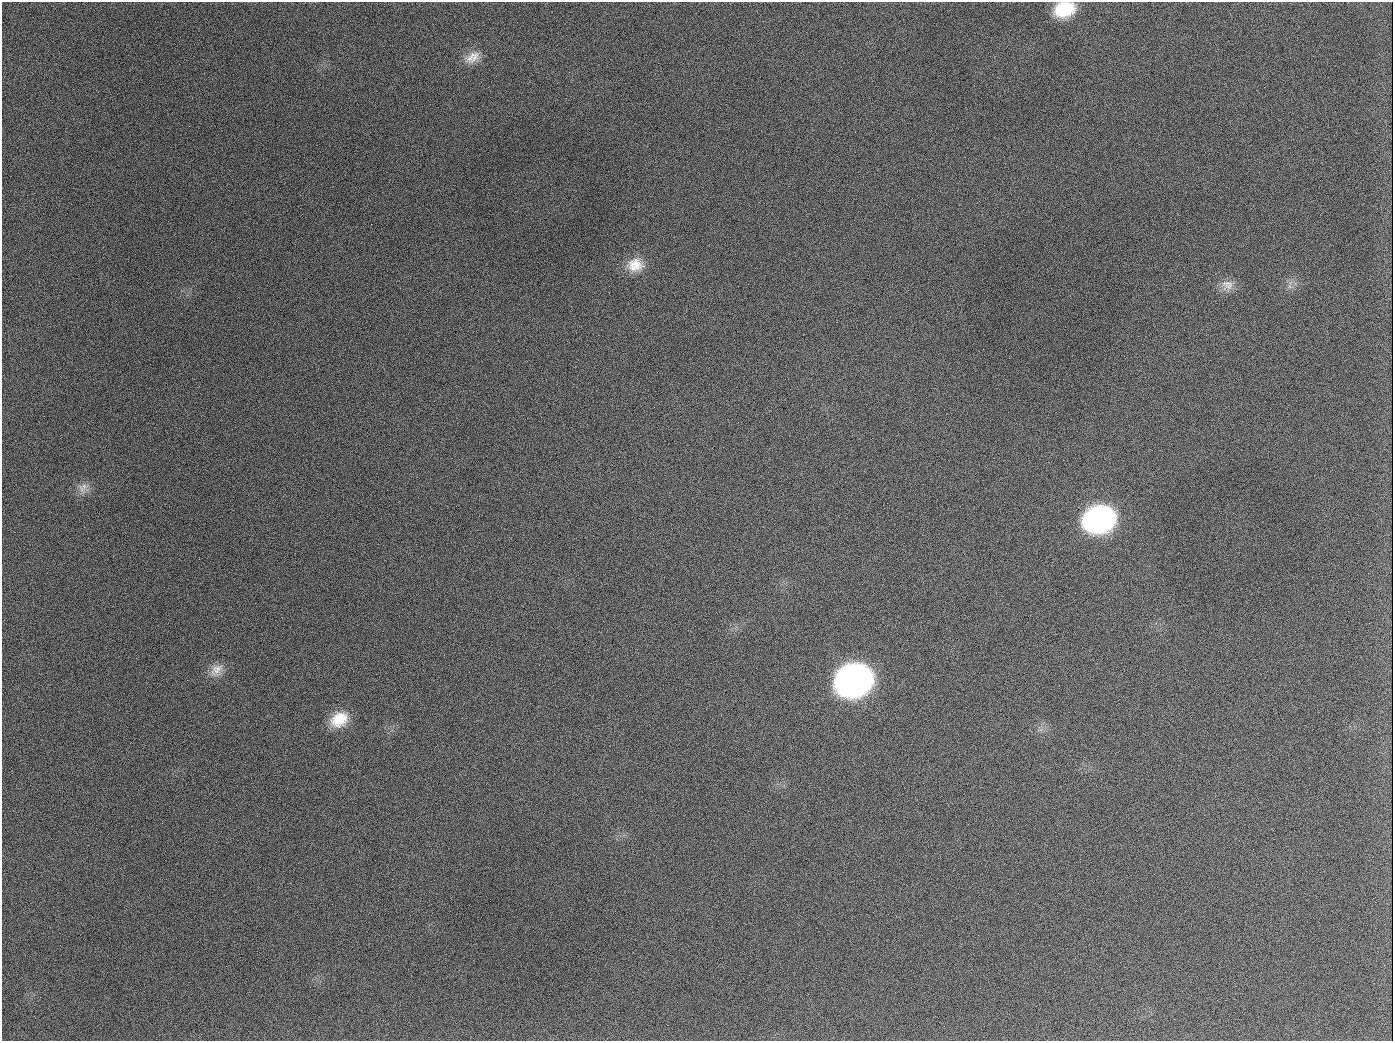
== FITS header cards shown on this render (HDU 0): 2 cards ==
NAXIS1  =                 1391
NAXIS2  =                 1039

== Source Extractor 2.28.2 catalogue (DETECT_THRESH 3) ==
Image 1391 x 1039 px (HDU 0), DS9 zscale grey, 1 PNG px = 1 image px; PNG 1395 x 1043 px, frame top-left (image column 1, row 1039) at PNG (2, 2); no overlay
Background 1890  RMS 79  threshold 238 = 3 sigma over >= 5 px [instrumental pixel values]
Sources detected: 12; all 12 listed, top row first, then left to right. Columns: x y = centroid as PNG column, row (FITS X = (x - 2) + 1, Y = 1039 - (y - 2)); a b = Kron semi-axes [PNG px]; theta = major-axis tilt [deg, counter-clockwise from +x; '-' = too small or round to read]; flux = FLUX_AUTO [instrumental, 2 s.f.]
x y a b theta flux
1064 9 21 15 12 2.2e+05
471 57 23 10 58 6.7e+04
189 126 3 2 - 5.7e+03
635 265 22 17 5 1.1e+05
1227 285 18 14 -1 5.9e+04
654 407 2 2 - 3.4e+03
84 486 12 8 -85 3.8e+04
1099 519 23 18 16 1.8e+06
216 670 20 12 38 6.2e+04
853 680 23 19 19 4.3e+06
339 719 23 17 31 1.5e+05
944 1026 2 2 - 3.5e+03
At the frame edge (FLAGS 8, measured only in part): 1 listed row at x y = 1064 9